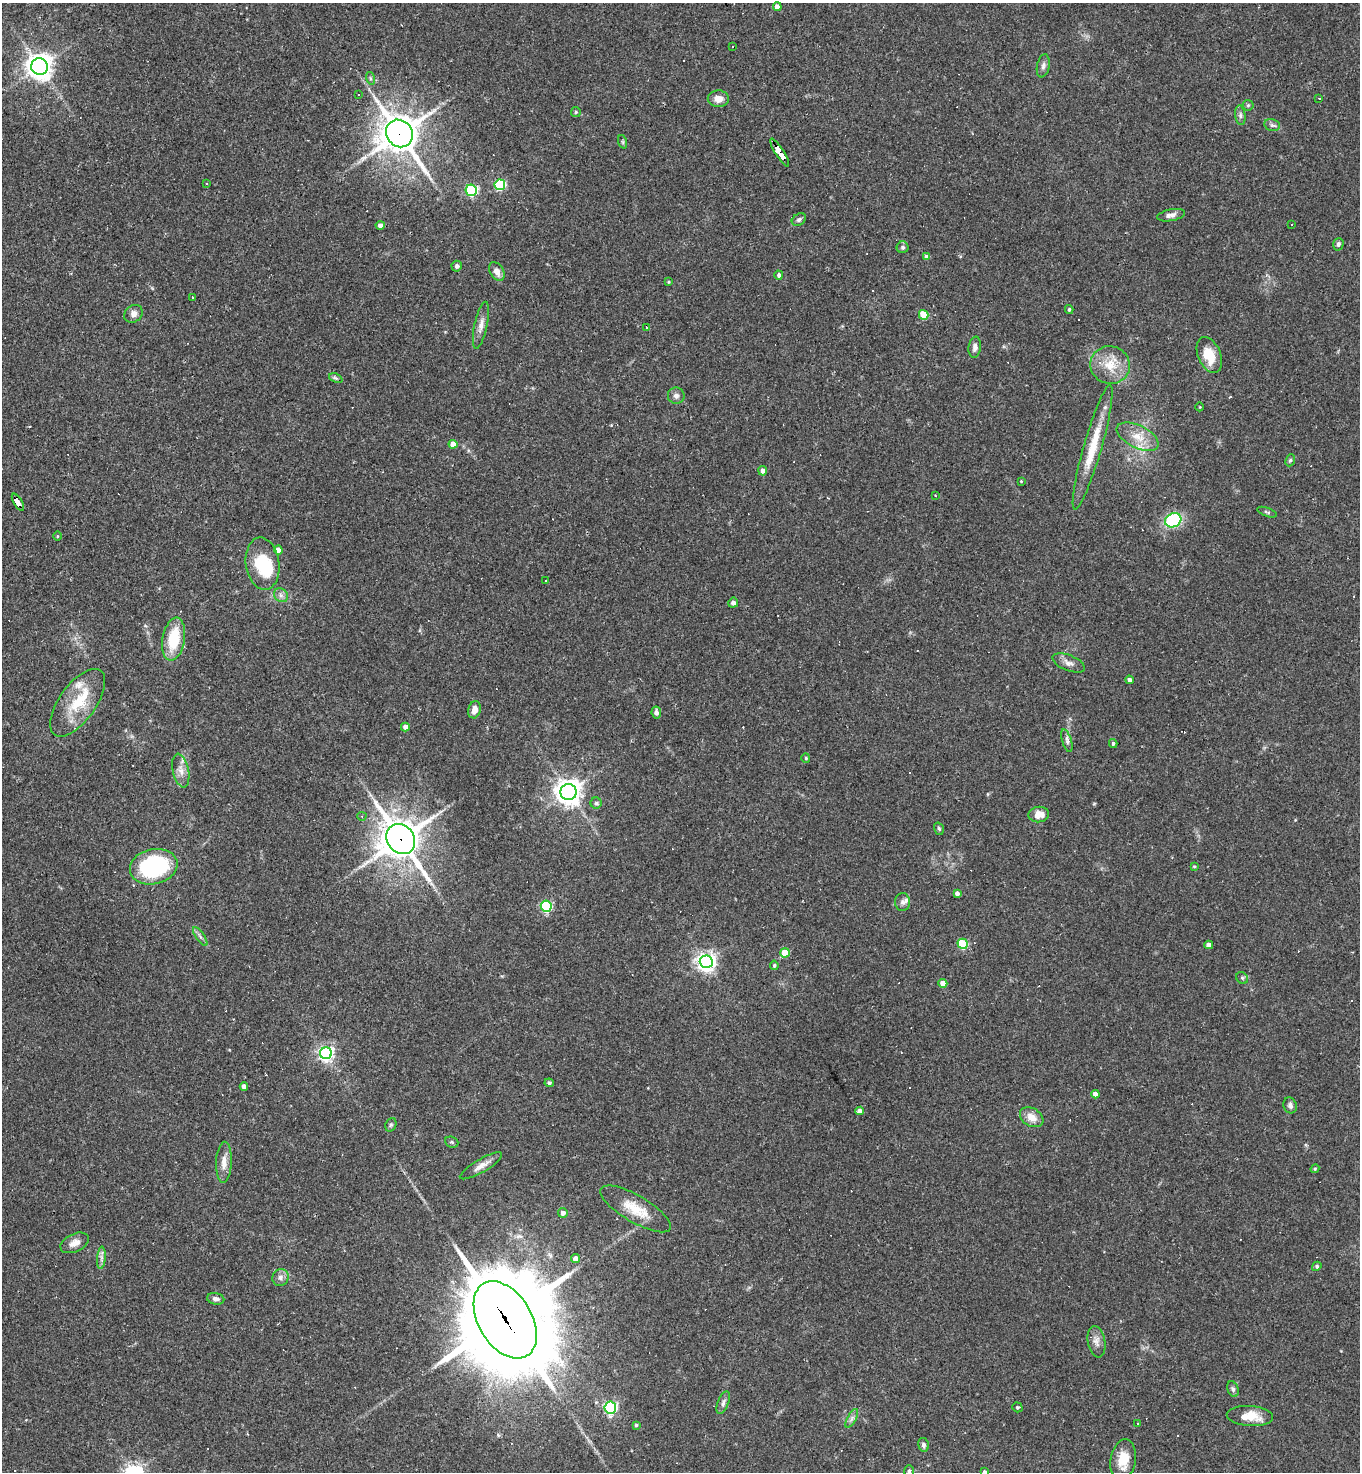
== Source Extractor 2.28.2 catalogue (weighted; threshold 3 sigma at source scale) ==
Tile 11 of 4 x 4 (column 3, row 3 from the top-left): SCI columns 3007-4364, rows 1471-2940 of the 5875 x 5880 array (HDU 1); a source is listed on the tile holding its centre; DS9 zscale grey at full resolution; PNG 1362 x 1474 px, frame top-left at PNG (2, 3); each listed source drawn as its Kron ellipse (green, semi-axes under 4 px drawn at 4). Shown black and unused: <1% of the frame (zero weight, under 2 of 3 exposures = <1% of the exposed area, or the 3 px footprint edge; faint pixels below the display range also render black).
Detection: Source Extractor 2.28.2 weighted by HDU 2 'WHT'; one run over the whole footprint, this tile lists its part. Background 0.0409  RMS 0.0046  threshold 0.0207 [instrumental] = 3 sigma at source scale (4.5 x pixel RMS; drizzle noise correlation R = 1.50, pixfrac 1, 0.05/0.05 arcsec/px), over >= 5 px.
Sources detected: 152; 1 inside a brighter object's white glare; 27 cosmic-ray / hot-pixel residue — neither listed nor drawn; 3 inside a brighter listed object's ellipse — not listed separately; the other 121 listed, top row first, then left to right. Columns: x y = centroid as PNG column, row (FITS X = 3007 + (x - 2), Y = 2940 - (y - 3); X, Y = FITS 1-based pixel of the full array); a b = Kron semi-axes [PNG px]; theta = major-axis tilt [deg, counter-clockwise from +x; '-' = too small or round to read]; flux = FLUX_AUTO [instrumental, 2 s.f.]
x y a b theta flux
777 7 4 4 - 3.7
733 46 2 2 - 0.44
1043 66 12 6 79 1.7
39 67 8 8 - 440
370 78 6 4 -72 0.81
358 95 2 2 - 0.39
1319 98 3 3 - 8.8
718 99 10 8 1 4.2
1248 105 5 5 - 0.63
576 112 5 5 - 0.59
1240 115 10 5 -83 1.4
1272 125 8 6 -14 1.2
399 133 14 12 -51 1100
623 142 7 4 -71 0.65
780 153 16 4 -58 120
206 183 3 3 - 0.75
500 185 5 5 - 45
471 190 6 5 - 50
1171 215 14 6 11 2.2
799 220 7 5 32 1.2
1292 224 3 2 - 0.31
380 225 4 4 - 1.6
1338 244 6 5 - 1
903 247 6 6 - 1.2
927 257 4 4 - 2.6
457 266 5 5 - 1.2
497 272 10 6 -59 3
779 275 4 4 - 1.3
669 282 3 3 - 0.46
192 297 3 2 - 0.4
1069 309 4 3 - 0.72
133 314 10 8 36 2.4
924 315 5 4 - 15
481 325 24 6 78 3.5
647 327 4 2 - 0.48
975 347 10 6 82 2.2
1209 355 19 11 -67 9.8
1110 365 20 19 - 11
336 378 7 4 -24 1.1
676 396 8 8 - 1.9
1200 407 4 3 - 0.32
1138 437 23 11 -26 7.6
453 444 4 4 - 5.6
1093 447 64 9 74 16
1290 460 6 4 67 0.77
763 471 4 4 - 2.3
1021 481 4 3 - 0.35
935 495 3 2 - 0.34
18 502 9 4 -60 110
1267 512 10 4 -20 0.75
1173 520 8 7 - 35
57 536 5 3 - 0.44
278 550 4 4 - 4.6
263 564 26 16 -82 18
546 580 2 2 - 0.37
281 595 7 6 - 1.6
733 603 5 5 - 1.6
174 639 21 11 80 17
1069 663 17 7 -22 2.7
1129 680 4 4 - 1.7
78 703 39 18 54 19
474 710 9 6 76 3.9
656 712 6 5 - 1.7
405 727 4 4 - 2.6
1067 741 12 4 -73 1.5
1113 743 4 3 - 0.85
806 758 5 4 - 0.49
181 771 17 8 -78 3.6
569 792 8 8 - 450
596 803 5 5 - 0.81
1039 814 10 7 7 4.7
362 816 4 4 - 0.56
939 829 6 4 -72 0.77
401 839 16 13 -53 1100
1194 866 4 4 - 0.57
154 867 24 17 12 53
957 893 4 4 - 1.8
903 902 9 7 87 1.7
546 906 5 5 - 53
200 937 11 3 -54 1.1
963 944 5 5 - 23
1209 945 4 4 - 3.4
785 953 5 4 - 12
706 962 6 6 - 260
774 965 5 4 - 0.69
1242 978 6 5 - 0.87
943 983 4 4 - 5.1
326 1053 6 6 - 150
549 1083 4 4 - 1.1
244 1087 4 4 - 2.4
1095 1094 4 4 - 3.6
1290 1105 8 6 -71 1.6
860 1111 4 4 - 2.3
1032 1117 12 9 -31 4.9
391 1125 7 5 68 0.83
452 1142 7 5 -21 0.75
224 1162 20 8 88 4.4
481 1166 24 6 30 3.7
1315 1169 4 4 - 0.54
636 1209 40 13 -30 12
563 1213 5 4 - 2.3
75 1243 15 9 25 3.8
101 1258 11 4 86 1.7
576 1259 4 4 - 3.8
1317 1266 5 4 - 0.98
280 1277 8 8 - 2
216 1299 8 6 -10 1.9
505 1320 42 26 -59 8700
1096 1342 16 8 -81 3.1
1233 1389 8 5 -67 1.1
723 1403 12 5 69 1.6
1017 1407 5 5 - 0.83
610 1408 6 6 - 83
1250 1416 23 10 -4 8.2
852 1418 10 4 60 1.5
1137 1423 3 2 - 0.32
636 1425 4 4 - 0.65
923 1445 7 5 -77 1.3
1123 1460 21 12 80 9.3
909 1471 6 5 - 0.99
985 1472 4 3 - 1
Overlapping masked pixels (flux is a lower limit): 5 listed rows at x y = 399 133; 780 153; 18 502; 401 839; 505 1320
Isophote crosses this tile's border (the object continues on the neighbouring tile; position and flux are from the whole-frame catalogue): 2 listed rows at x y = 909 1471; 985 1472